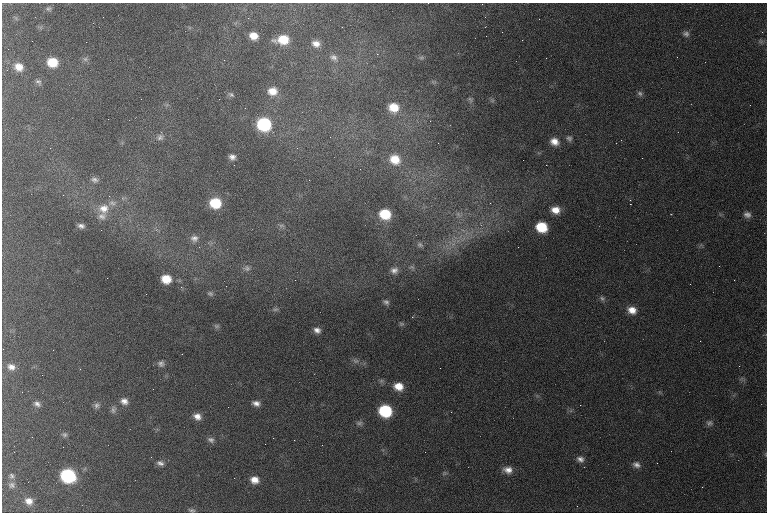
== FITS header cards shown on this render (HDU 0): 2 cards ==
NAXIS1  =                  765 /
NAXIS2  =                  510 /

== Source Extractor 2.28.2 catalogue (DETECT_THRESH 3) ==
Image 765 x 510 px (HDU 0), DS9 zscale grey, 1 PNG px = 1 image px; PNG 769 x 514 px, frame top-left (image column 1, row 510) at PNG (2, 3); no overlay
Background 1310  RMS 18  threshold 53.1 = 3 sigma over >= 5 px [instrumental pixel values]
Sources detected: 99; all 99 listed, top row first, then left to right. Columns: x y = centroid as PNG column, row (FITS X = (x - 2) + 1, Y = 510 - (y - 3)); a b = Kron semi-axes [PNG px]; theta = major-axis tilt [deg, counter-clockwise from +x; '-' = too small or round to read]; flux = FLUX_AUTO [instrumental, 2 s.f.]
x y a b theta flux
48 9 7 7 - 2700
248 18 3 2 - 1400
539 19 2 2 - 2000
502 32 2 2 - 480
686 34 9 7 -18 4000
253 36 8 7 - 13000
283 40 13 9 3 30000
522 40 3 2 - 1200
86 42 2 2 - 900
316 44 10 8 -19 8600
377 54 3 3 - 940
334 57 11 8 -33 5900
421 58 7 4 0 2100
85 59 7 7 - 3300
52 62 10 8 -12 28000
19 67 11 9 -27 12000
38 82 9 6 -38 3000
272 91 11 10 - 14000
640 93 8 6 -37 3100
231 95 9 6 -37 3000
141 99 2 2 - 540
219 99 3 2 - 1200
470 99 9 5 -62 2600
492 100 7 5 -46 2100
394 107 11 10 - 22000
264 124 10 9 - 100000
160 137 9 8 - 4400
569 138 8 7 - 3500
554 142 10 9 - 11000
50 148 2 2 - 780
232 157 6 5 - 4900
395 159 13 12 - 24000
94 180 9 7 -18 4300
109 196 2 2 - 590
112 203 12 7 -3 6300
215 203 9 8 - 38000
630 204 2 2 - 34000
104 208 15 13 16 17000
555 210 10 8 -7 13000
385 214 9 8 - 38000
458 215 11 6 -46 6000
747 215 9 7 -9 5500
102 216 12 9 12 7500
81 226 6 4 -15 3900
281 226 9 4 -8 2500
542 227 9 8 - 39000
194 238 10 9 - 6200
453 244 7 5 44 5000
420 245 9 6 -28 3500
719 266 3 2 - 860
412 267 8 5 -24 2700
247 268 10 8 -22 4600
394 270 10 9 - 6600
166 279 8 7 - 20000
295 280 2 2 - 730
210 293 7 6 - 2500
602 298 8 6 -27 3100
386 302 8 6 -28 3500
275 309 8 4 8 2100
632 310 10 9 - 13000
412 317 3 2 - 3600
401 324 7 5 -1 2200
216 326 7 6 - 1900
317 330 7 5 -19 5400
3 349 2 2 - 490
182 354 2 2 - 480
356 361 9 6 -15 4100
161 364 7 7 - 3600
11 367 11 9 -26 8200
80 369 3 3 - 1100
398 386 10 9 - 16000
124 401 9 7 -25 6600
256 403 8 6 -14 5800
37 404 9 6 -22 4500
97 405 8 7 - 3500
580 405 2 2 - 500
228 407 2 2 - 2100
113 410 10 6 86 3400
385 411 10 9 - 75000
197 416 9 7 -27 8100
359 423 9 6 1 3300
709 423 9 8 - 3900
65 435 7 6 - 2600
32 437 2 2 - 680
211 440 9 7 -20 4000
294 440 2 2 - 590
322 445 2 2 - 940
580 459 9 7 -21 5500
160 463 10 6 -18 4600
657 463 2 2 - 710
636 465 10 8 -21 6100
508 470 11 8 -9 9400
444 473 7 5 35 2000
11 476 8 7 - 3600
68 476 10 9 - 120000
254 480 9 8 - 11000
11 485 10 9 - 5100
29 501 10 9 - 9500
192 510 9 4 -9 2700
At the frame edge (FLAGS 8, measured only in part): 1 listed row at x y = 3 349